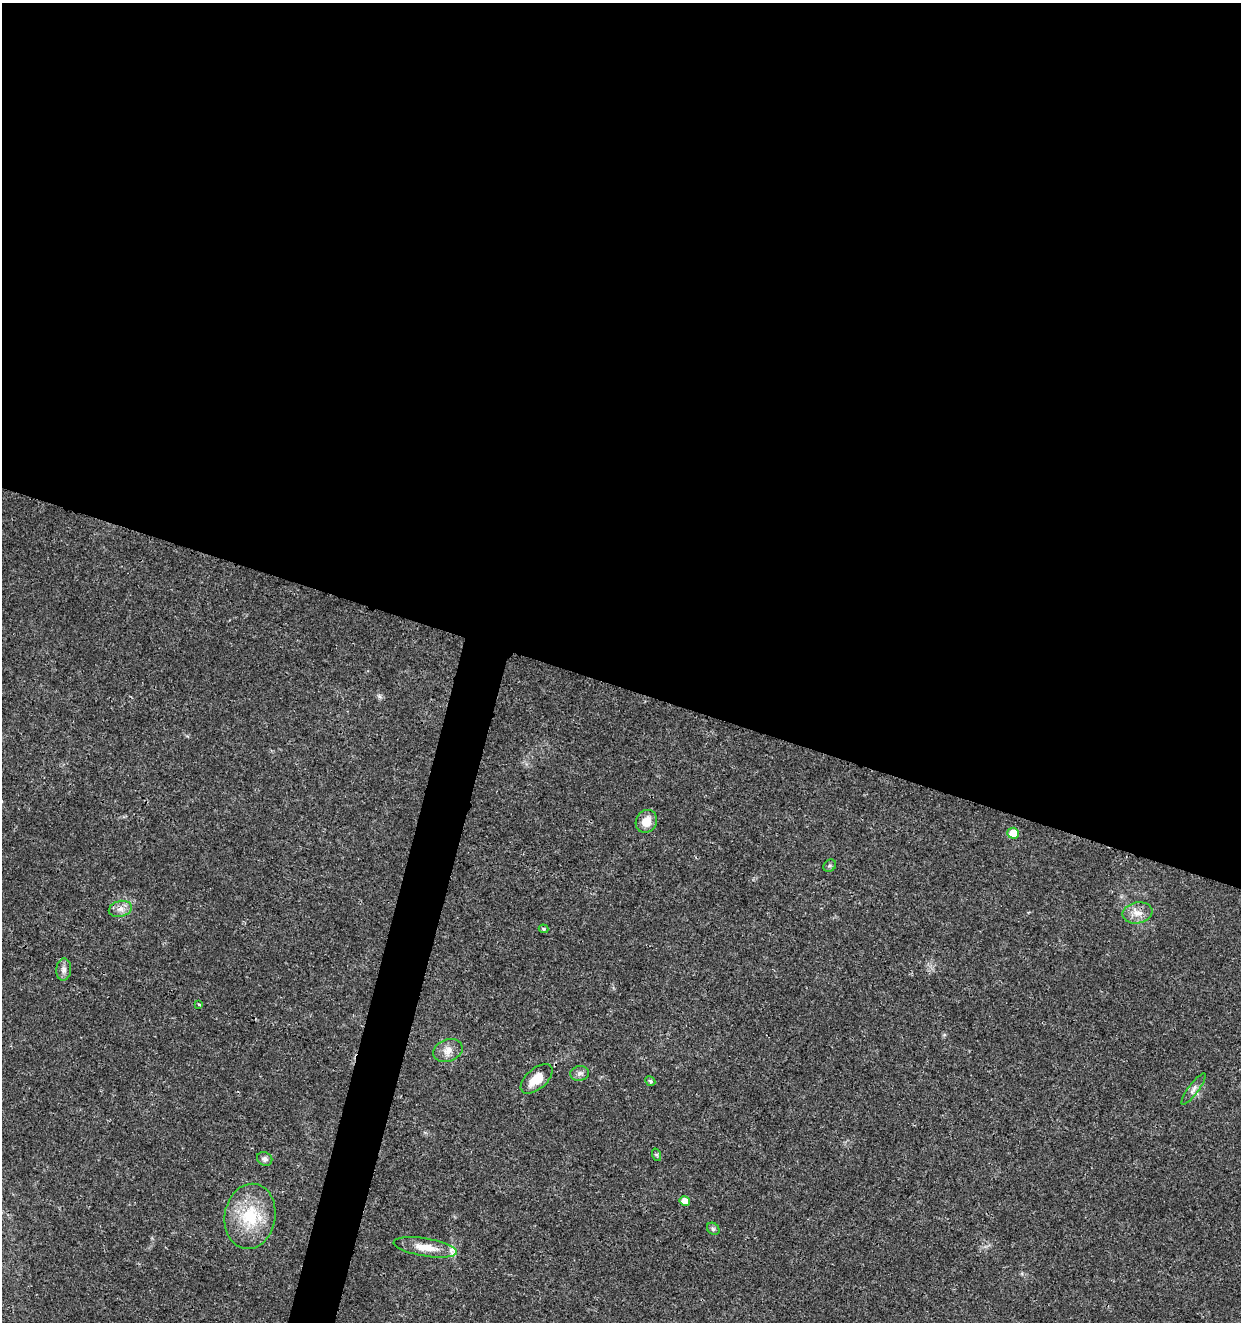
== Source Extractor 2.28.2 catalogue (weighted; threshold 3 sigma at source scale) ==
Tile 3 of 4 x 4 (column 3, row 1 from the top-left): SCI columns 2763-4001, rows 3967-5286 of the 5462 x 5297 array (HDU 1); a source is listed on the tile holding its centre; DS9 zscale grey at full resolution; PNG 1243 x 1324 px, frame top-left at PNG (2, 3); each listed source drawn as its Kron ellipse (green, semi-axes under 4 px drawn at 4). Shown black and unused: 54% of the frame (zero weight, under 3 of 4 exposures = <1% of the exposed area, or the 3 px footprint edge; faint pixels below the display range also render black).
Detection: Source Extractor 2.28.2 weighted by HDU 2 'WHT'; one run over the whole footprint, this tile lists its part. Background 0.0178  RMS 0.0021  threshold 0.00932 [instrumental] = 3 sigma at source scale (4.5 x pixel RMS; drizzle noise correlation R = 1.50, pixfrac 1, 0.0396/0.0396 arcsec/px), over >= 5 px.
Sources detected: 20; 1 inside a brighter listed object's ellipse — not listed separately; the other 19 listed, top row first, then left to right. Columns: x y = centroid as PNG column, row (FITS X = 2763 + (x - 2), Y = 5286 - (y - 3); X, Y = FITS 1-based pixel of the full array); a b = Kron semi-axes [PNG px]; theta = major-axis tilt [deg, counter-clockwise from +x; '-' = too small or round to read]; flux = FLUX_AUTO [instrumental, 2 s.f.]
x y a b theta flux
646 821 12 10 63 2.8
1013 833 5 5 - 3.2
830 866 7 5 42 0.41
120 909 12 8 15 1.3
1137 913 15 10 11 2.2
544 929 5 4 - 0.28
64 970 11 7 85 0.93
199 1004 4 3 - 0.4
448 1050 15 11 20 1.9
580 1073 9 7 12 0.82
537 1079 19 10 41 3.7
650 1081 5 4 - 0.39
1194 1089 19 5 54 0.99
657 1155 6 4 -71 0.28
265 1159 8 6 -31 0.67
685 1201 5 5 - 2.1
250 1216 33 25 80 11
713 1229 7 5 -44 0.43
425 1247 32 9 -9 3.6